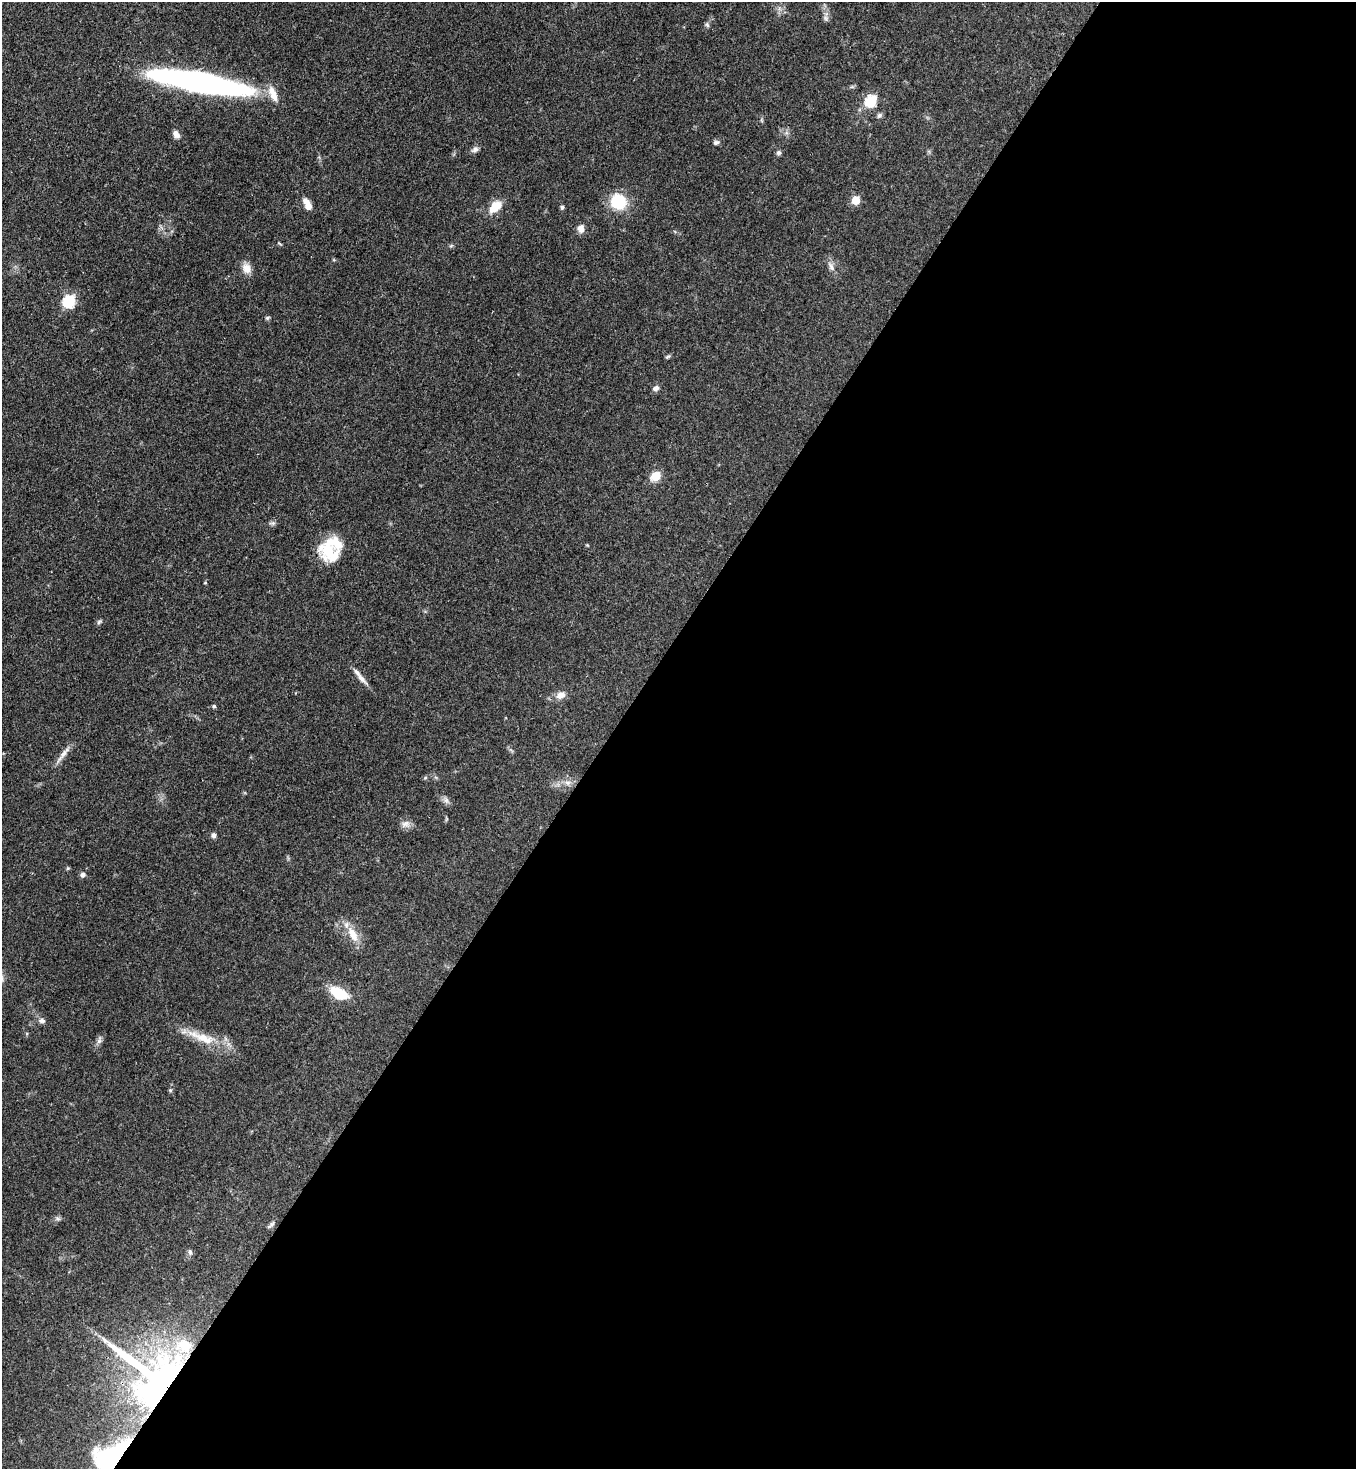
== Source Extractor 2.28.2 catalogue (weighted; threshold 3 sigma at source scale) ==
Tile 12 of 4 x 4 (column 4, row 3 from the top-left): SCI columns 4289-5642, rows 1526-2992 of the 6007 x 5985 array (HDU 1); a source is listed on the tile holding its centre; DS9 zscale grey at full resolution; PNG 1358 x 1471 px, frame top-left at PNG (2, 2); no overlay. Shown black and unused: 55% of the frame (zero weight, under 3 of 4 exposures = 7% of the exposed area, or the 3 px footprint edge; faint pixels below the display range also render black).
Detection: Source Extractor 2.28.2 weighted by HDU 2 'WHT'; one run over the whole footprint, this tile lists its part. Background 0.0745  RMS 0.0039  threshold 0.0175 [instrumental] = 3 sigma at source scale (4.5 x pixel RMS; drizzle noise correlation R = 1.50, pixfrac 1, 0.05/0.05 arcsec/px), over >= 5 px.
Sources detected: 53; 3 inside a brighter listed object's ellipse — not listed separately; the other 50 listed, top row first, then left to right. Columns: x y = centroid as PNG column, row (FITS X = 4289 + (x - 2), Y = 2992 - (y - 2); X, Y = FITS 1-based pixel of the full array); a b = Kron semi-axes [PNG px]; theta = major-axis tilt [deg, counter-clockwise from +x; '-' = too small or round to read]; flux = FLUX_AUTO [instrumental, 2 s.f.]
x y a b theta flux
826 18 7 6 - 1
707 25 7 5 -65 0.68
200 82 90 15 -10 150
871 101 6 6 - 37
879 115 7 6 - 0.93
176 134 10 7 -55 1.9
716 142 8 6 17 0.95
475 149 10 7 37 1.4
778 153 7 6 - 0.83
856 200 5 5 - 12
618 202 14 13 - 18
307 204 13 6 -63 4.2
495 207 17 10 45 6.5
562 207 5 5 - 0.73
581 228 11 8 -88 2.2
279 244 8 2 -22 0.38
451 246 6 4 20 0.54
831 266 15 7 -67 2
246 268 14 10 -75 3.3
69 301 6 6 - 45
267 318 5 5 - 0.63
667 357 7 4 30 0.57
656 388 8 6 21 1.4
656 476 6 5 - 19
587 545 5 3 - 0.34
329 547 31 19 63 14
205 583 5 3 - 0.32
99 622 8 5 41 0.71
361 678 20 6 -48 2.8
561 695 13 9 23 2.9
214 706 5 4 - 0.56
63 754 28 5 52 2.9
425 778 6 3 19 0.49
567 783 9 7 -1 1.7
446 800 10 6 -63 1.4
405 824 13 9 15 2.2
214 835 7 6 - 1.1
83 874 7 6 - 1.2
353 935 22 10 -64 6.2
339 993 16 9 -28 15
42 1021 8 7 - 1.3
202 1038 48 12 -19 11
99 1041 8 6 45 1.2
170 1090 5 4 - 0.52
58 1219 7 4 -1 0.81
271 1225 13 4 45 0.9
190 1252 9 5 -74 0.95
184 1345 20 16 -13 11
157 1381 63 44 -41 200
112 1456 43 21 38 51
Overlapping masked pixels (flux is a lower limit): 2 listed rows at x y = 157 1381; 112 1456
Isophote crosses this tile's border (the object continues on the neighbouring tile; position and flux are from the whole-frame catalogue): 1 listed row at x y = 112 1456